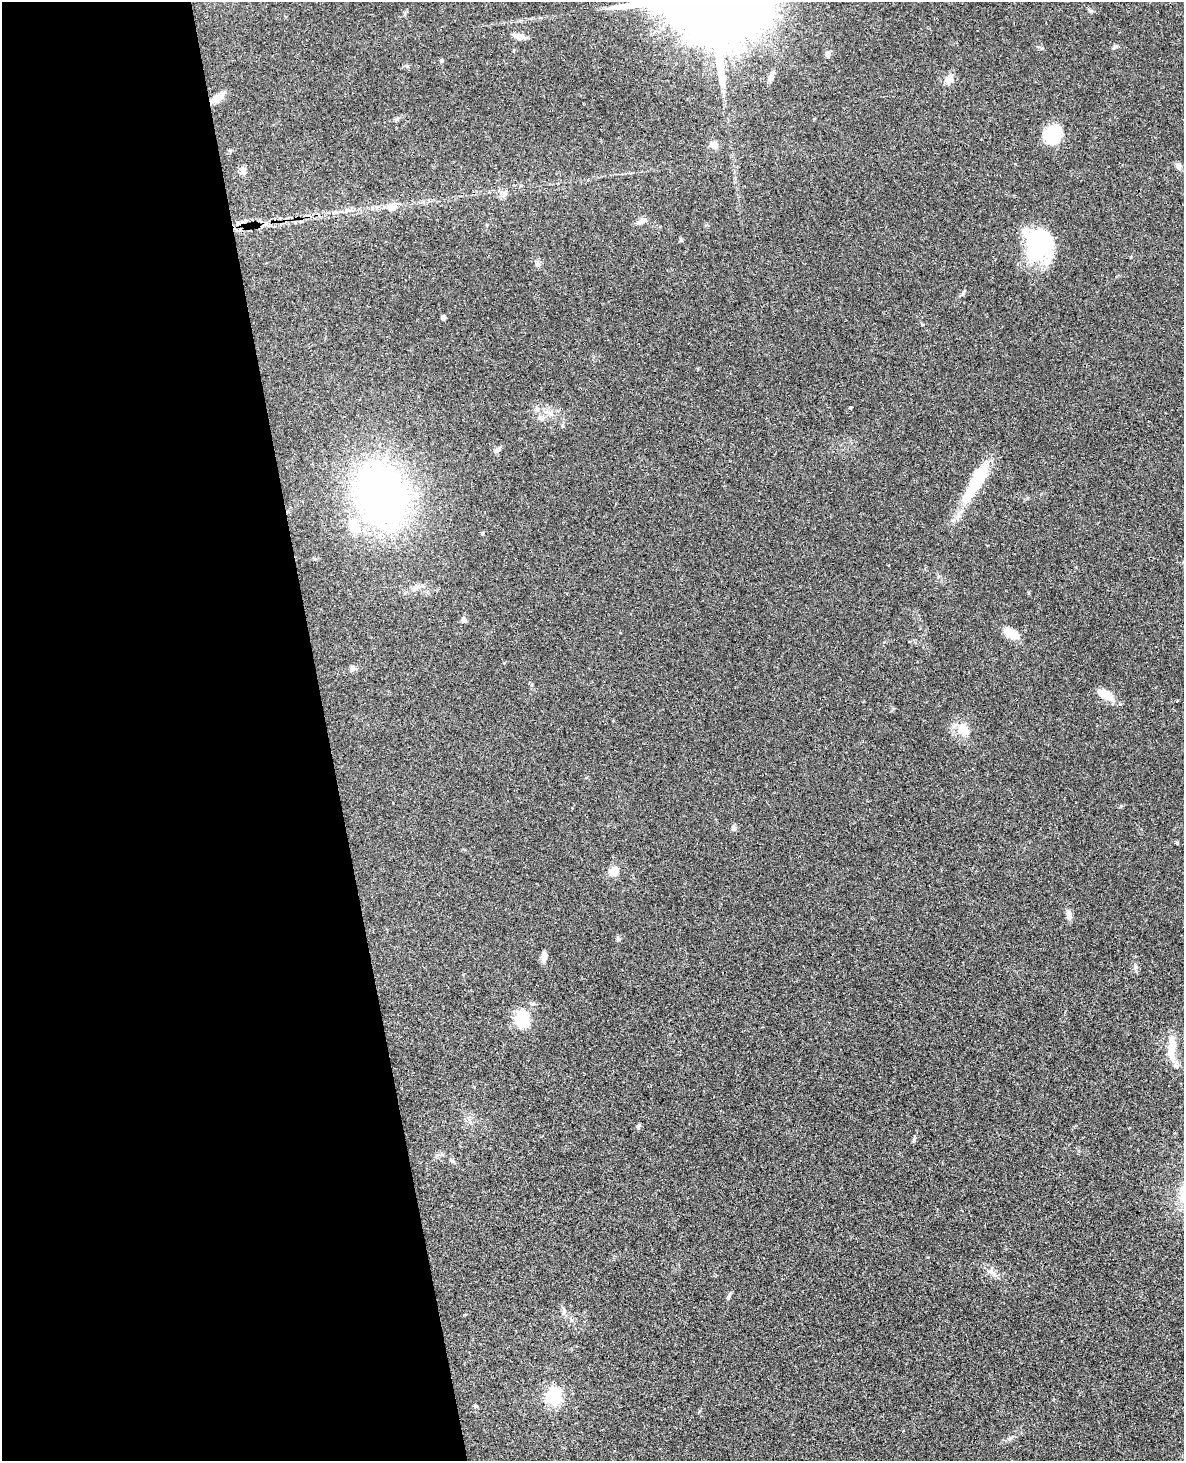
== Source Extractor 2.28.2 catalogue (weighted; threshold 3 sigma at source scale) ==
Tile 5 of 4 x 3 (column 1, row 2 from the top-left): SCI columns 59-1240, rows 1713-3171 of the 4843 x 4777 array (HDU 1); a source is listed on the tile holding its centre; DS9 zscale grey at full resolution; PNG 1186 x 1463 px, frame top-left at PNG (2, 2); no overlay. Shown black and unused: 28% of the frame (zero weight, under 3 of 4 exposures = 6% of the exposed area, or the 3 px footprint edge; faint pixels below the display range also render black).
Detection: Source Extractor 2.28.2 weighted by HDU 2 'WHT'; one run over the whole footprint, this tile lists its part. Background 0.0648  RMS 0.0049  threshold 0.0219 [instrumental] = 3 sigma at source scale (4.5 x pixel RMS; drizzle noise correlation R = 1.50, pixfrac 1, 0.05/0.05 arcsec/px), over >= 5 px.
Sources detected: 44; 2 inside a brighter listed object's ellipse — not listed separately; the other 42 listed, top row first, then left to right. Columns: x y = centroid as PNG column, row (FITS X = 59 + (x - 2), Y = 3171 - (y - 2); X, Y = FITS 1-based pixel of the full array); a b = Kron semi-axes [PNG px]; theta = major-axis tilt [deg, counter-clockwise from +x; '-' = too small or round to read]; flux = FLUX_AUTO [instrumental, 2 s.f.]
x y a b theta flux
519 37 14 7 -15 3.3
828 54 7 6 - 1.2
441 61 5 5 - 0.78
772 75 16 5 68 2
949 80 10 8 55 3.9
218 97 17 9 47 4
1053 134 20 15 59 18
714 144 10 8 -25 3.4
1178 167 8 6 47 1.2
243 171 9 7 90 2.1
392 207 13 10 38 3.9
347 211 11 5 24 1.7
643 220 12 6 23 2.1
1039 243 33 27 -73 47
443 317 4 4 - 2.4
850 408 3 3 - 0.66
548 412 17 5 -19 3.1
540 417 7 6 - 1.4
976 482 54 14 61 26
382 495 56 42 -71 240
482 533 4 4 - 0.52
415 588 12 7 45 2.4
464 620 8 6 -60 1.4
1010 633 18 9 -26 7.7
1105 694 22 10 -28 6.5
1177 701 3 2 - 0.56
963 730 20 14 -51 7.9
734 828 7 6 - 1.2
1177 843 4 4 - 0.45
614 871 14 10 68 4
1069 915 12 7 -85 2.6
618 939 7 5 70 0.85
544 956 12 7 81 2.4
521 1018 22 19 63 12
1172 1047 31 10 85 8.4
638 1127 6 5 - 0.94
914 1140 10 3 75 0.81
991 1271 12 6 -40 2.4
729 1296 11 4 57 0.99
564 1310 13 4 -84 1.4
553 1396 6 6 - 130
476 1406 7 4 -8 0.62
Overlapping masked pixels (flux is a lower limit): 1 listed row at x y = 382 495
Unlisted compact peaks at least as high as the median listed source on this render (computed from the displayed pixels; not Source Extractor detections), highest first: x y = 1091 11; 1135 967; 1114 47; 963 294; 681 240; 1042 48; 1010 1438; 353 669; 538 264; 922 324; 407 66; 397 119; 452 1161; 1028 593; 405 13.